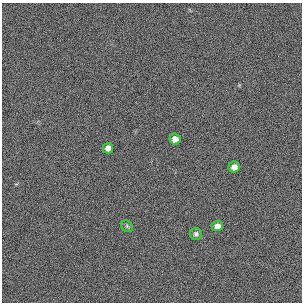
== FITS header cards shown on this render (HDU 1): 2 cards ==
NAXIS1  =                  300 / length of original image axis
NAXIS2  =                  300 / length of original image axis

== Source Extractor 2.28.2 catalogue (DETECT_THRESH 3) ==
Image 300 x 300 px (HDU 1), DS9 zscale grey, 1 PNG px = 1 image px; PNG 304 x 304 px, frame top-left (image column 1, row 300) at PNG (2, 3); each listed source drawn as its Kron ellipse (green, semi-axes under 4 px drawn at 4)
Background 384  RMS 66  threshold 199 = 3 sigma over >= 5 px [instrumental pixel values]
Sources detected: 6; all 6 listed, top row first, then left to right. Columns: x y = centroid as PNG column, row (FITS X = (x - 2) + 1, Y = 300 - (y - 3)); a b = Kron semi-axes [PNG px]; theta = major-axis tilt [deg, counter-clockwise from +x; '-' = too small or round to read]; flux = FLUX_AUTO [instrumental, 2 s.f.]
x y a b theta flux
175 139 6 5 - 30000
108 148 5 5 - 25000
234 167 5 5 - 25000
127 226 6 5 - 7000
217 226 5 5 - 24000
196 234 6 6 - 12000